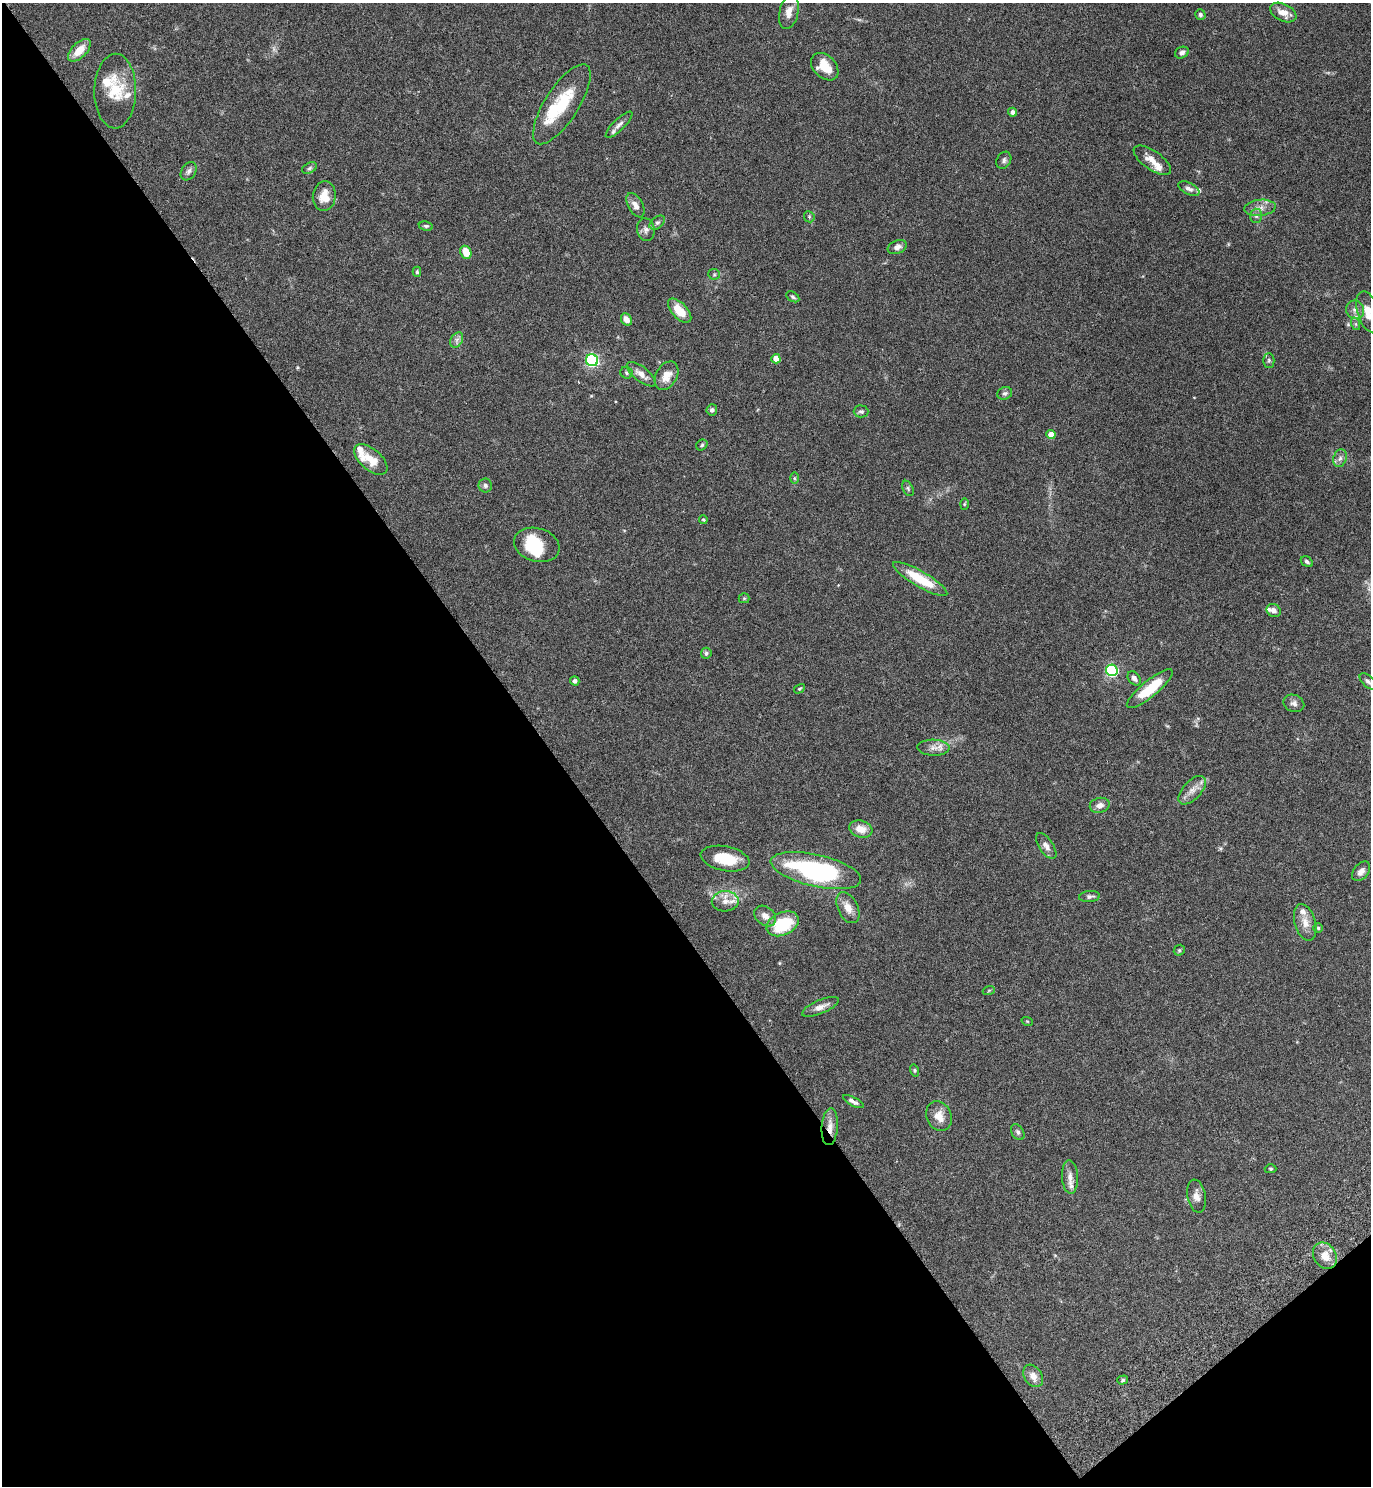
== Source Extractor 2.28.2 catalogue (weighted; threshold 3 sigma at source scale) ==
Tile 14 of 4 x 4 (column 2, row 4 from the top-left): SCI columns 1568-2936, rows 51-1534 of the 6011 x 6034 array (HDU 1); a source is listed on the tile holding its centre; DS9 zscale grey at full resolution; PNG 1373 x 1488 px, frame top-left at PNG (2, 3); each listed source drawn as its Kron ellipse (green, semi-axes under 4 px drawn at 4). Shown black and unused: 42% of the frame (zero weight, under 4 of 7 exposures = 3% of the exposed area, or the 3 px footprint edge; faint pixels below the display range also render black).
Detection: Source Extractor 2.28.2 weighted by HDU 2 'WHT'; one run over the whole footprint, this tile lists its part. Background 0.0574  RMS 0.0042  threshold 0.0173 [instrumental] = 3 sigma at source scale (4.09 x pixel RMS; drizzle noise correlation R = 1.36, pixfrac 0.8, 0.05/0.05 arcsec/px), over >= 5 px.
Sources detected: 109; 1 too faint to see at this stretch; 2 inside a brighter object's white glare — neither listed nor drawn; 11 inside a brighter listed object's ellipse — not listed separately; the other 95 listed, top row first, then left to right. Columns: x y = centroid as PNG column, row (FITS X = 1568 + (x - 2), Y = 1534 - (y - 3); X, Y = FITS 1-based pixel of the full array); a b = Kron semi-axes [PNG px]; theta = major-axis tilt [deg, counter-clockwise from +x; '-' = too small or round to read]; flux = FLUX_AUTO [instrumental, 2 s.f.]
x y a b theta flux
789 12 18 9 77 3.7
1283 12 14 8 -27 4
1200 15 5 5 - 0.89
79 50 14 7 45 5.7
1182 53 7 5 25 1.3
825 67 16 11 -44 7.3
115 91 37 21 89 13
562 104 46 17 57 17
1013 112 4 4 - 1.5
619 125 18 6 44 2
1004 160 9 7 59 1.1
1152 160 22 9 -35 4.2
309 168 8 5 28 0.81
189 171 10 7 58 1.4
1189 189 11 5 -28 1.3
324 196 15 11 84 5.5
635 205 13 7 -61 2.6
1260 208 15 8 6 2.8
1256 216 7 6 - 0.93
809 217 6 5 - 0.52
657 223 9 5 38 1.1
426 226 7 4 -9 0.69
646 230 11 9 -80 1.9
897 247 10 6 23 1.8
466 252 7 5 -66 6
417 272 5 4 - 0.52
714 274 6 5 - 0.65
793 297 7 4 -31 0.67
1355 310 9 9 - 2.1
680 311 15 7 -46 7.5
1368 312 21 10 -73 5.9
626 319 6 5 - 2.7
1356 324 6 4 -71 0.6
457 340 8 6 60 1.3
776 359 4 4 - 4
592 360 6 6 - 66
1269 360 7 5 -89 0.82
626 373 6 5 - 0.76
641 374 17 7 -39 3.1
667 376 15 10 59 4.7
1005 393 7 6 - 1.1
712 410 5 5 - 1
861 411 7 6 - 1
1051 435 4 4 - 4.6
702 445 6 5 - 0.67
1340 458 9 6 72 1.4
371 460 20 10 -41 5.9
794 478 5 3 - 0.48
485 485 7 6 - 1.1
908 488 8 5 -64 0.73
964 504 6 4 88 0.45
703 520 4 3 - 0.45
537 545 23 16 -16 16
1307 562 6 5 - 1
920 579 31 7 -30 14
744 598 5 5 - 0.49
1274 610 7 6 - 1.8
706 653 5 5 - 0.72
1112 670 6 5 - 57
1134 678 8 5 -54 1.4
575 681 5 4 - 1.3
1368 681 10 5 -44 1.1
799 689 6 3 31 0.41
1150 689 29 8 39 14
1294 703 11 8 -24 1.7
933 748 16 8 -2 2.8
1192 790 17 9 47 3.4
1100 805 10 7 13 2.5
861 829 12 8 -17 4.5
1046 846 15 7 -56 2.2
725 859 25 12 -11 11
816 871 46 16 -13 64
1361 871 11 7 51 2.1
1089 896 10 5 6 1.1
725 901 13 10 2 3.5
848 908 16 10 -64 3.8
765 916 12 9 -41 2.7
1305 922 19 10 -74 4
783 924 17 11 25 19
1318 928 5 5 - 0.55
1179 950 6 5 - 0.59
989 990 6 4 20 0.45
820 1007 20 7 23 2.8
1027 1021 6 3 -19 0.35
914 1070 6 4 -74 0.54
854 1102 11 4 -27 1.2
939 1116 15 12 -63 4.4
830 1127 18 8 86 3.8
1018 1132 9 6 -59 1
1270 1169 6 4 -2 0.48
1070 1177 17 8 -88 2.7
1196 1196 16 9 -79 2.9
1325 1256 14 11 -56 4.7
1033 1376 12 8 -57 3.2
1123 1380 5 4 - 0.68
Overlapping masked pixels (flux is a lower limit): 1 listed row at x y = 830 1127
Isophote crosses this tile's border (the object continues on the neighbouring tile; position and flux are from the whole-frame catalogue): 1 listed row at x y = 1368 312